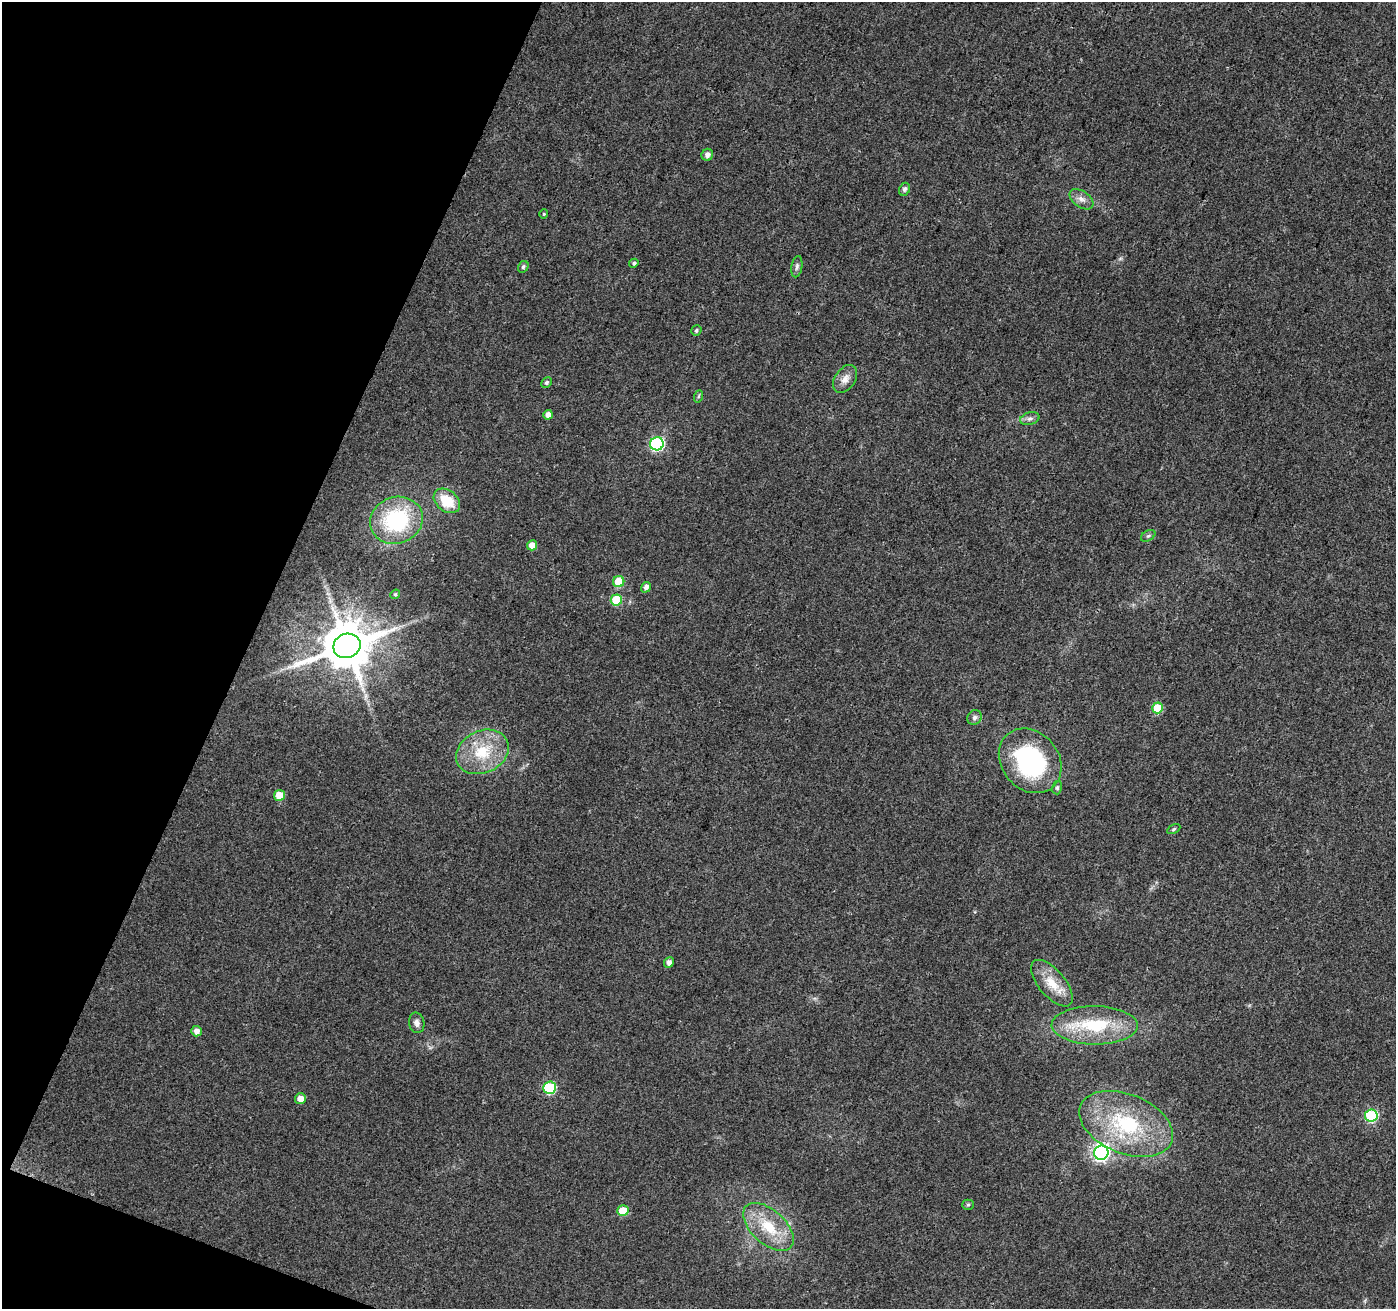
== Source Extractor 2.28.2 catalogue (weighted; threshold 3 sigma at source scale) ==
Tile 9 of 4 x 4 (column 1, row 3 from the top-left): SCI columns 9-1402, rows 1583-2889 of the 5586 x 5714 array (HDU 1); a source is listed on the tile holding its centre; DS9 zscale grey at full resolution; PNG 1398 x 1311 px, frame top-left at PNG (2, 2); each listed source drawn as its Kron ellipse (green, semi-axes under 4 px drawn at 4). Shown black and unused: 19% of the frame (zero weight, under 3 of 4 exposures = <1% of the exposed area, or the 3 px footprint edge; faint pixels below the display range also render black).
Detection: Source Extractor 2.28.2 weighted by HDU 2 'WHT'; one run over the whole footprint, this tile lists its part. Background 0.0372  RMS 0.004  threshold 0.0182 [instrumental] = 3 sigma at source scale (4.5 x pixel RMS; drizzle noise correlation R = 1.50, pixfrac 1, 0.0396/0.0396 arcsec/px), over >= 5 px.
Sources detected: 43; all 43 listed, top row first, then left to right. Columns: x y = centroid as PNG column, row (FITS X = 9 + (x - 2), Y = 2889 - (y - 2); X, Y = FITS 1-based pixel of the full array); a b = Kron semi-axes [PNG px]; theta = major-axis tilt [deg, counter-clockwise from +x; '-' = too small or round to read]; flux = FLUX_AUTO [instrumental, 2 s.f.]
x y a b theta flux
707 155 6 5 - 1.9
904 189 7 5 66 1.3
1082 199 13 8 -36 2.5
544 214 4 4 - 0.46
634 263 5 4 - 0.8
523 267 6 5 - 0.83
797 267 11 5 80 1.2
696 331 5 5 - 0.76
845 379 16 10 55 3.4
546 383 6 4 45 0.84
699 396 6 4 70 0.59
548 415 5 4 - 2.1
1030 418 10 6 14 1.3
657 444 7 6 - 63
447 501 15 10 -38 11
396 520 27 23 20 38
1148 536 8 5 29 0.84
532 545 5 5 - 4.7
619 581 6 5 - 12
646 587 5 4 - 2
395 594 5 4 - 0.57
616 600 6 5 - 17
347 646 14 12 21 2200
1157 708 5 5 - 15
974 717 8 7 - 1.3
482 752 27 21 26 17
1030 761 35 28 -50 56
1057 788 7 5 76 0.72
279 795 5 5 - 8.8
1174 829 7 4 28 0.57
669 962 5 5 - 1.8
1052 983 28 13 -50 8.4
417 1023 10 7 -80 1.8
1095 1025 43 19 -1 24
197 1031 5 5 - 2.4
550 1088 6 6 - 36
300 1099 5 5 - 3.2
1371 1116 6 6 - 42
1126 1124 49 29 -22 38
1101 1153 7 7 - 120
968 1205 5 5 - 0.58
623 1211 5 5 - 11
768 1227 30 17 -42 16